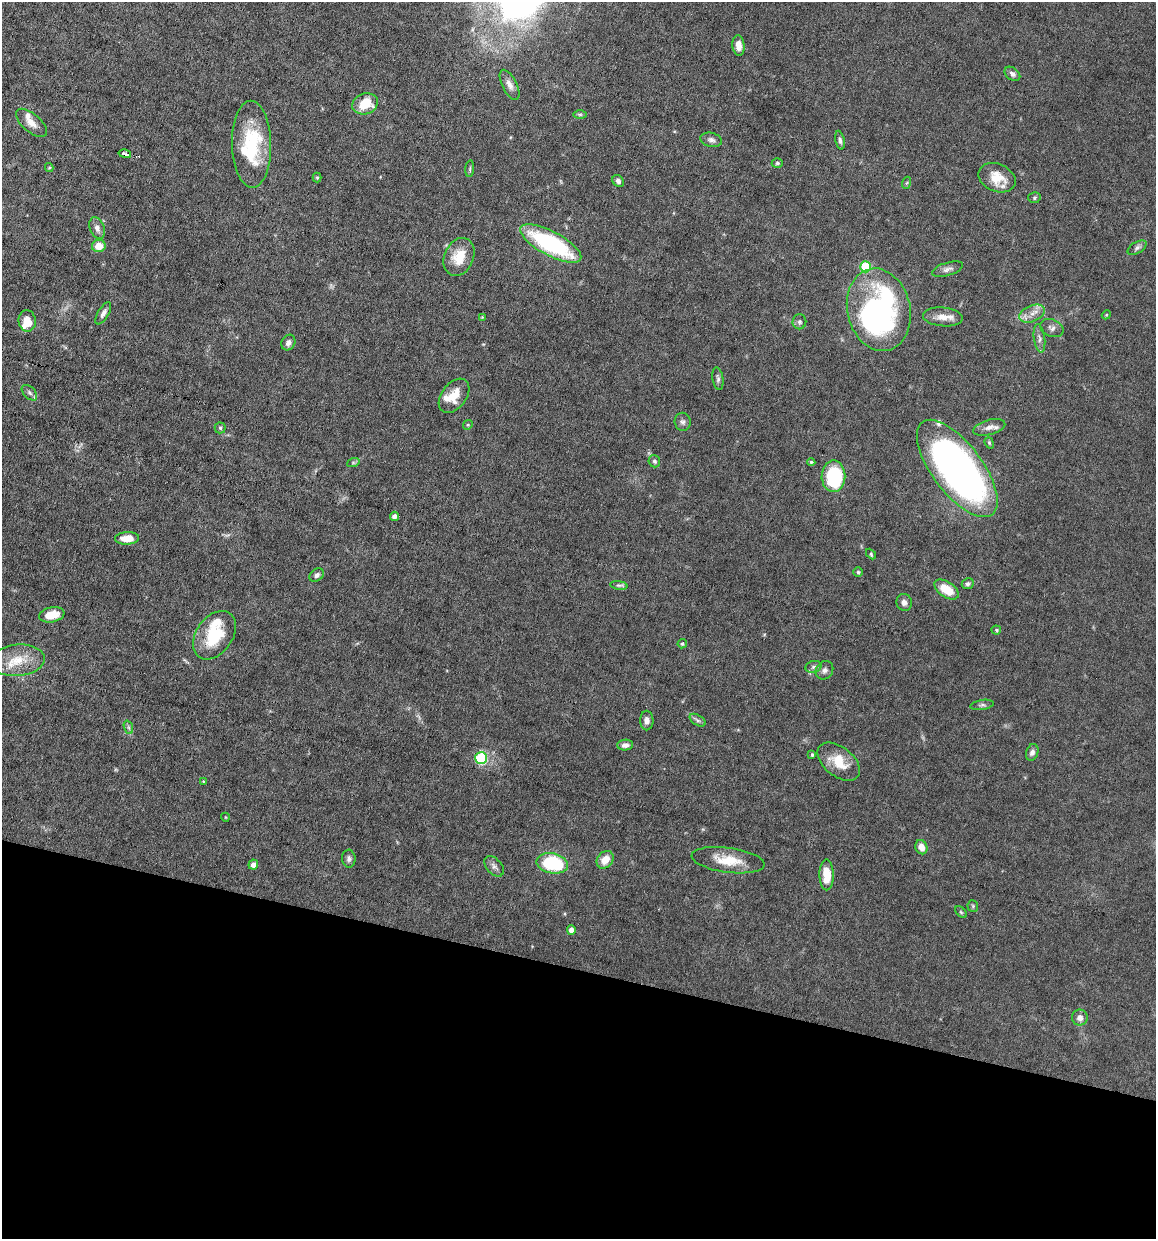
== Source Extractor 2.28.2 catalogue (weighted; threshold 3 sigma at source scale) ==
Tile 15 of 4 x 4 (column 3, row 4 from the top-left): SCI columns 2427-3580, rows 1-1237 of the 4972 x 4949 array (HDU 1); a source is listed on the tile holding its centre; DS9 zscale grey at full resolution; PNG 1158 x 1241 px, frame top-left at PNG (2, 2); each listed source drawn as its Kron ellipse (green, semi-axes under 4 px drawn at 4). Shown black and unused: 22% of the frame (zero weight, under 6 of 12 exposures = <1% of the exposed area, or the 3 px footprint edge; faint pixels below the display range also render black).
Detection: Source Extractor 2.28.2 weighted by HDU 2 'WHT'; one run over the whole footprint, this tile lists its part. Background 0.0782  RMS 0.0027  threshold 0.011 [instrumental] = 3 sigma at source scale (4.09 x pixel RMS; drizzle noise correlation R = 1.36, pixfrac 0.8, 0.05/0.05 arcsec/px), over >= 5 px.
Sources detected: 97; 2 inside a brighter object's white glare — neither listed nor drawn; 7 inside a brighter listed object's ellipse — not listed separately; the other 88 listed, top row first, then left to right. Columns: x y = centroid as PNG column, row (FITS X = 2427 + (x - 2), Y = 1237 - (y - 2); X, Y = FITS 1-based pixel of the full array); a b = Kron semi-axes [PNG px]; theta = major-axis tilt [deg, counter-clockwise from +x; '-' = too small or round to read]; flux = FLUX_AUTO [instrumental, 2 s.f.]
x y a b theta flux
738 45 10 6 -85 2
1012 74 9 6 -37 0.97
509 85 16 7 -63 1.7
365 104 13 10 20 6.4
580 114 7 4 0 0.4
31 123 19 9 -41 2.5
711 140 11 7 -13 0.95
840 140 10 4 -79 0.68
251 144 43 19 -89 17
125 154 6 3 -15 2.1
777 163 5 4 - 0.41
49 168 4 4 - 0.3
470 169 8 3 85 0.35
317 178 5 4 - 0.3
997 178 19 14 -23 4.9
618 181 6 5 - 0.72
906 183 6 4 69 0.35
1034 198 6 5 - 0.41
97 228 11 7 -68 1.3
551 243 34 12 -28 30
99 246 7 6 - 3.2
1137 248 10 5 31 0.85
459 257 20 14 65 5.8
865 267 5 5 - 15
947 269 16 6 16 1.2
879 310 42 31 -77 56
103 313 12 5 59 1.1
1032 314 13 8 21 2.1
1106 315 4 3 - 0.22
482 317 4 4 - 0.22
943 317 20 9 -5 2.8
27 321 11 8 -84 3.6
799 322 7 7 - 0.67
1052 328 12 8 -22 1.1
1039 338 14 5 -82 1
288 343 8 6 61 1
718 379 11 5 -81 0.79
29 393 9 5 -45 0.71
454 396 19 12 52 4.3
683 422 9 8 - 0.85
468 425 5 4 - 0.35
989 427 16 7 15 1.7
220 428 5 5 - 0.45
989 443 6 4 -69 0.34
654 461 6 5 - 0.58
811 462 4 4 - 0.3
353 463 6 4 19 0.42
957 468 58 25 -53 120
833 476 16 12 89 19
394 516 5 4 - 1.1
127 538 12 6 3 3.7
871 554 6 4 -47 0.31
858 572 5 5 - 0.36
317 575 8 6 37 0.86
968 584 6 5 - 0.62
619 585 8 4 -8 0.53
947 589 13 8 -34 5.7
904 603 8 7 - 1.2
52 615 13 7 10 4.1
996 630 5 4 - 0.4
214 635 27 18 55 12
682 644 5 4 - 0.39
17 660 27 15 5 6.6
813 667 8 6 16 0.64
824 670 9 8 - 0.95
982 705 12 5 9 0.65
698 720 9 5 -33 0.63
647 721 10 6 -89 1.2
128 727 7 4 -71 0.5
625 745 8 5 1 1.1
1032 752 8 6 72 0.97
812 755 4 3 - 0.41
481 758 6 6 - 24
839 762 24 14 -38 6.2
203 781 4 3 - 0.24
225 817 4 3 - 0.18
921 847 7 6 - 2.1
349 859 9 7 -87 0.82
605 860 9 7 50 3.2
728 860 37 12 -8 6.8
552 863 16 10 -11 18
253 865 5 5 - 1.3
494 866 12 7 -48 1
827 875 15 7 -89 5.8
973 906 6 5 - 0.4
961 912 7 4 -45 0.36
571 930 5 4 - 1.6
1080 1018 8 8 - 1.5